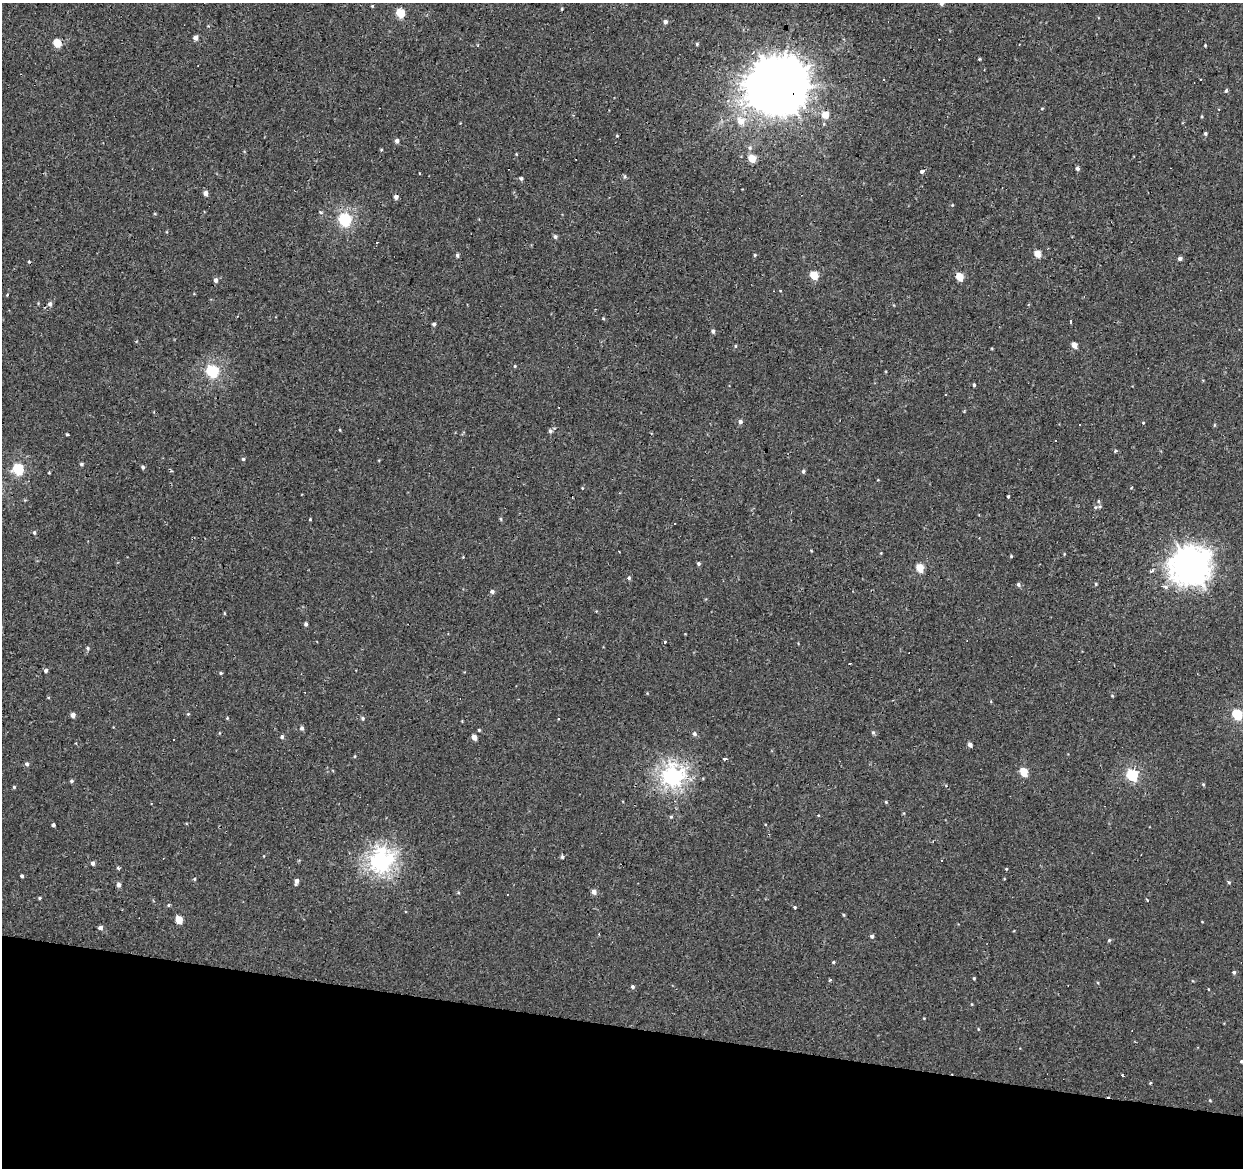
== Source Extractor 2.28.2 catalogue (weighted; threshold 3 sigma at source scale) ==
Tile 15 of 4 x 4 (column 3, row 4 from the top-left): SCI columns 2485-3725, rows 281-1446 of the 4965 x 5165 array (HDU 1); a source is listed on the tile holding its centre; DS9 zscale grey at full resolution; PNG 1245 x 1170 px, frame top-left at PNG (2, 3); no overlay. Shown black and unused: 12% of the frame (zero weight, under 2 of 3 exposures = <1% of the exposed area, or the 3 px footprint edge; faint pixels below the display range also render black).
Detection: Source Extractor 2.28.2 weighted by HDU 2 'WHT'; one run over the whole footprint, this tile lists its part. Background 6.68e-04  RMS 0.0053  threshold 0.0239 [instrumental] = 3 sigma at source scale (4.5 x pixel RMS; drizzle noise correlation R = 1.50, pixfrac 1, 0.0396/0.0396 arcsec/px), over >= 5 px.
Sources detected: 168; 13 cosmic-ray / hot-pixel residue — not listed; the other 155 listed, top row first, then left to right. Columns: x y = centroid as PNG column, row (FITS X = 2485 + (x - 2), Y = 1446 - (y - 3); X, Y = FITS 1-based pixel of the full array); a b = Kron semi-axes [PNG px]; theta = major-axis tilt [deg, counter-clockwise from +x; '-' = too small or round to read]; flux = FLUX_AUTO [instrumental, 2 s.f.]
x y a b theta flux
941 3 4 4 - 2.2
372 6 4 4 - 0.47
562 9 5 3 - 0.5
400 13 5 5 - 21
665 22 5 5 - 1.8
196 38 5 4 - 3.1
57 43 5 5 - 16
697 44 4 4 - 0.66
1205 45 3 3 - 0.45
979 59 4 3 - 0.51
778 86 19 18 - 3700
1226 91 5 4 - 0.89
1042 109 4 3 - 0.54
825 115 5 5 - 8.8
1202 116 4 3 - 0.5
741 121 7 6 - 7.7
1205 133 4 4 - 0.85
617 136 4 3 - 0.47
397 141 5 4 - 2
750 148 7 6 - 1.5
381 150 5 3 - 0.49
516 154 4 3 - 0.43
752 159 5 5 - 11
1078 169 5 4 - 1.5
922 171 4 3 - 2.4
625 177 7 4 -84 0.81
521 178 5 4 - 1.1
205 193 5 4 - 2.8
396 197 4 4 - 2.2
321 212 5 3 - 0.63
345 220 6 6 - 78
555 237 5 4 - 1.4
1037 254 5 5 - 7.9
457 255 5 4 - 1.1
755 255 4 4 - 0.64
1180 258 4 4 - 1.8
814 275 5 5 - 16
959 276 5 4 - 13
216 280 5 4 - 2
780 291 4 3 - 0.34
7 295 3 3 - 0.44
50 304 5 5 - 1.7
603 318 5 3 - 0.54
1070 322 3 3 - 2.2
434 324 4 4 - 1.1
713 331 6 4 -72 1.2
136 341 5 3 - 0.45
1074 345 5 4 - 5.1
735 346 4 4 - 0.67
515 366 4 4 - 0.55
212 371 6 5 - 72
974 385 4 3 - 0.87
945 394 3 2 - 0.43
740 422 6 5 - 1.5
1143 423 4 3 - 0.43
1214 425 5 3 - 0.56
340 430 4 3 - 0.4
550 431 6 5 - 1.4
68 435 4 2 - 0.7
1055 441 3 3 - 1.5
1115 451 3 3 - 1.5
243 459 4 4 - 0.81
379 460 4 3 - 0.41
81 464 4 4 - 1
143 467 4 4 - 1.2
18 469 6 6 - 34
803 471 5 4 - 1
49 472 4 3 - 0.45
582 488 4 3 - 0.42
1131 488 4 2 - 0.34
1008 496 3 3 - 0.52
1098 501 6 4 -90 0.61
1100 507 7 6 - 1
310 519 3 3 - 0.45
501 519 5 3 - 0.65
675 523 3 2 - 1.1
34 532 5 4 - 0.83
881 553 3 3 - 0.4
1011 556 3 3 - 0.57
698 563 4 4 - 0.91
1190 566 15 14 - 660
920 568 5 5 - 13
629 578 5 5 - 0.92
1018 584 5 4 - 1.3
1096 584 4 4 - 0.65
1165 587 8 5 -24 1.8
492 591 5 4 - 1.6
224 613 5 3 - 0.5
306 624 4 4 - 1.4
665 642 3 2 - 1.2
798 643 4 3 - 0.37
88 648 6 5 - 0.98
849 664 3 3 - 0.82
46 671 5 5 - 1.2
221 673 5 4 - 0.76
1112 696 4 4 - 0.5
188 714 5 4 - 0.58
1237 714 6 5 - 32
73 715 4 4 - 2.9
227 718 4 4 - 0.55
362 718 5 5 - 0.95
302 728 5 4 - 1.6
479 730 4 3 - 0.6
873 732 6 4 -87 0.99
694 734 6 6 - 1.3
282 737 5 5 - 1.2
474 737 5 4 - 3.8
173 740 3 3 - 0.86
970 745 4 4 - 2.7
355 756 4 3 - 0.48
725 759 4 3 - 1.5
27 764 5 5 - 1.3
1024 772 5 5 - 14
1132 775 6 5 - 51
672 776 8 8 - 210
71 781 4 4 - 0.98
1203 784 5 4 - 0.6
14 787 4 4 - 0.69
886 802 4 4 - 0.56
671 817 5 4 - 0.74
53 825 3 3 - 1.2
562 857 5 5 - 0.92
942 860 3 3 - 1.3
381 861 9 8 - 250
93 863 4 3 - 1.8
118 868 6 4 -45 0.67
1006 869 4 3 - 0.51
22 876 3 3 - 1.1
194 879 4 4 - 0.55
296 881 7 4 76 2.1
1229 882 5 4 - 0.81
119 884 5 4 - 2.4
594 892 5 5 - 2.7
39 898 4 3 - 0.64
169 905 5 4 - 0.7
795 907 4 3 - 0.65
843 915 4 3 - 0.59
179 919 5 5 - 12
1202 922 4 2 - 0.31
100 928 4 4 - 2.5
872 936 5 4 - 1.4
1109 940 4 4 - 0.79
833 962 4 3 - 0.61
1234 972 5 4 - 1.1
974 978 4 3 - 0.53
830 980 4 4 - 0.61
1098 983 4 3 - 0.49
633 987 4 4 - 1.1
1208 989 4 3 - 0.34
972 1004 3 3 - 0.46
924 1018 3 3 - 0.39
1241 1061 4 3 - 0.68
1122 1075 3 2 - 0.84
1150 1083 4 4 - 0.53
1210 1100 4 4 - 0.48
Overlapping masked pixels (flux is a lower limit): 3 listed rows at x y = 778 86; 672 776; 381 861
Isophote crosses this tile's border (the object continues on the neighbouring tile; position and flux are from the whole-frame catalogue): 2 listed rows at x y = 941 3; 1241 1061